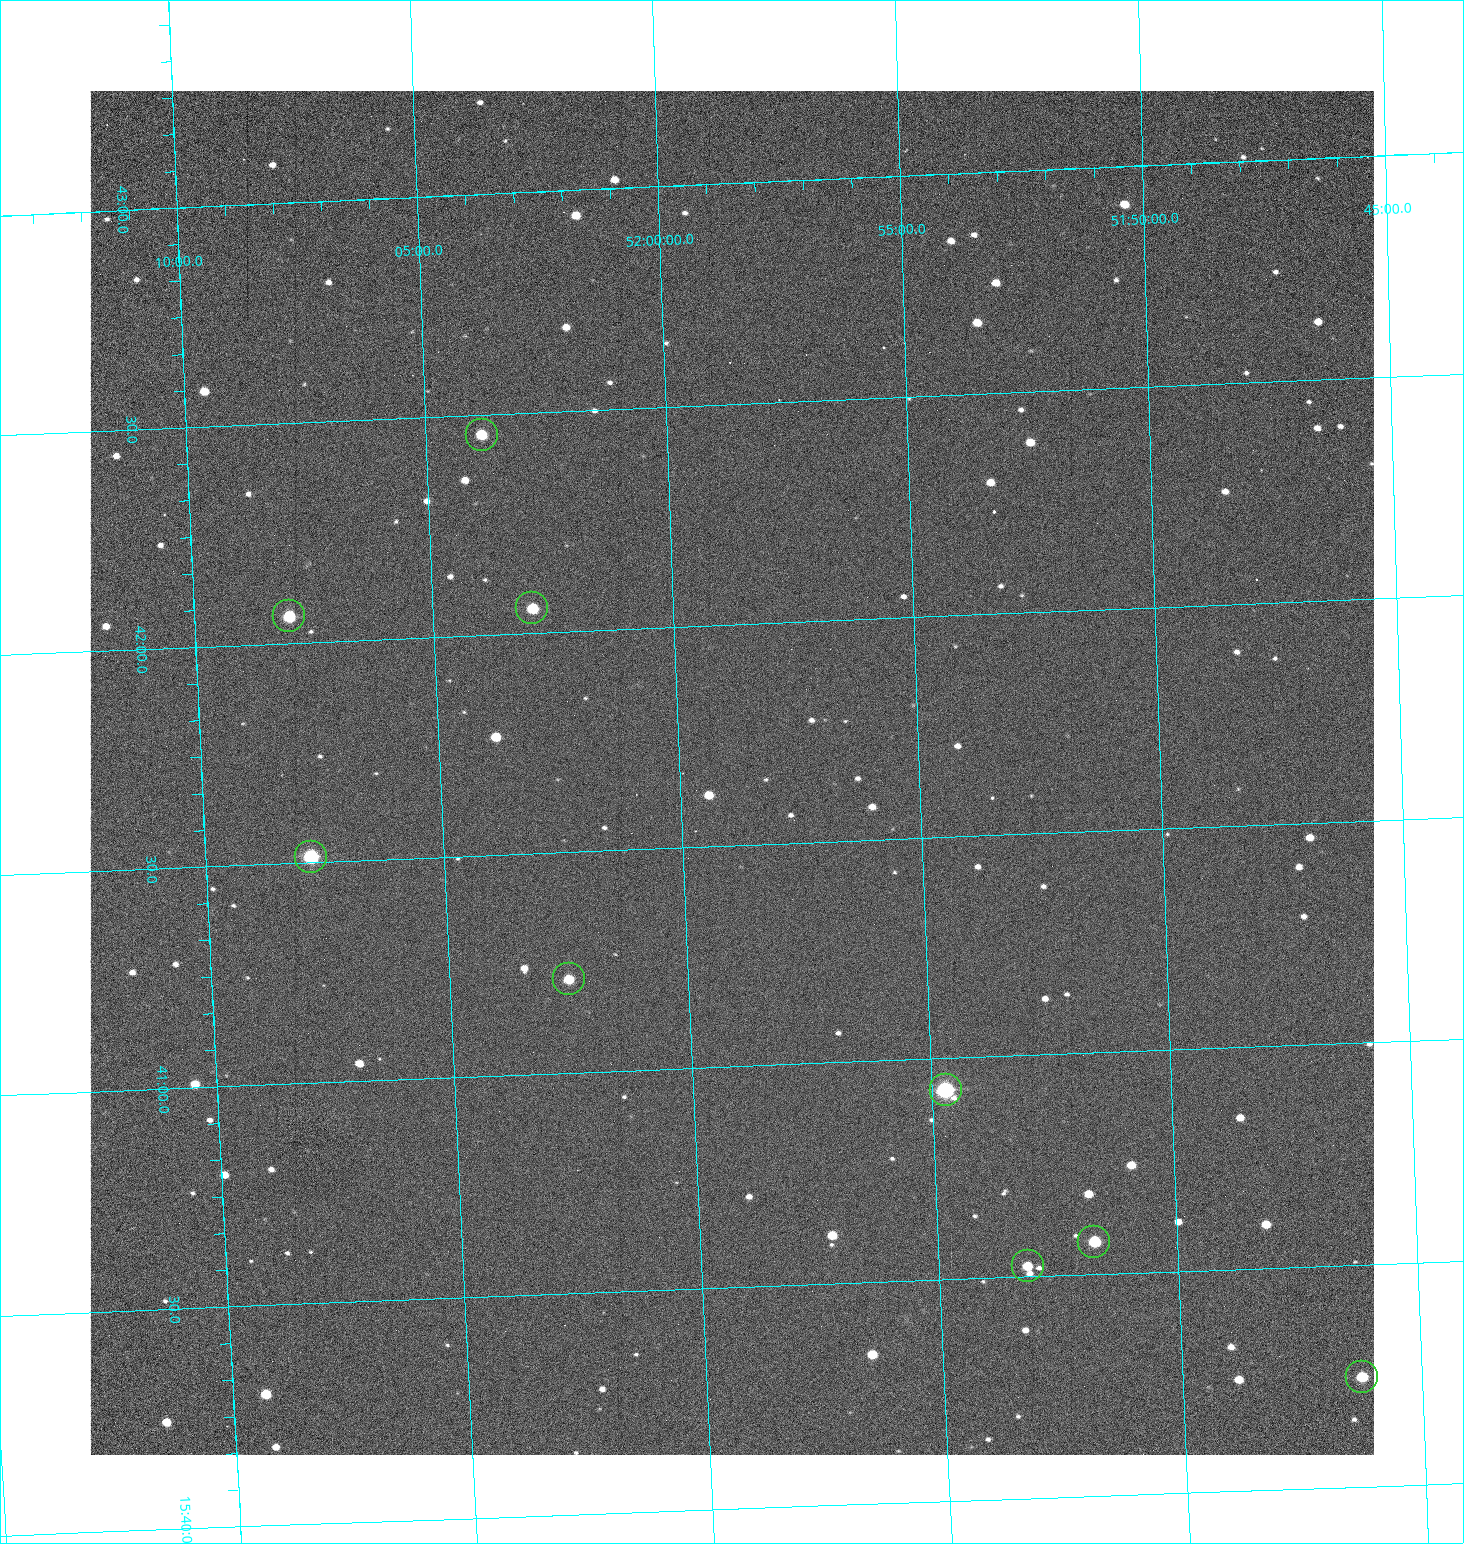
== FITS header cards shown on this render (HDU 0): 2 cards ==
NAXIS1  =                 1284 /fastest changing axis
NAXIS2  =                 1364 /next to fastest changing axis

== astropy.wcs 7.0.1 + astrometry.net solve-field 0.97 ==
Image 1284 x 1364 px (HDU 0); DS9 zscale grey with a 90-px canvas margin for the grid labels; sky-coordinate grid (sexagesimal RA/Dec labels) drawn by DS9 from the SOLVED WCS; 9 Tycho-2 reference stars matched to detected sources circled (green)
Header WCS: RA---TAN/DEC--TAN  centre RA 15:41:40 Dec +51:59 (235.42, +51.98 deg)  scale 1.26 arcsec/px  FOV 26.9' x 28.5'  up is +92 deg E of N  parity flipped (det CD > 0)
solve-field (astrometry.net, Tycho-2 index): VERIFIED the header's WCS against the Tycho-2 star catalogue (9 matches, 0 conflicts) and refined it, rather than solving blind
Solved WCS: RA---TAN-SIP/DEC--TAN-SIP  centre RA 15:41:40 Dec +51:59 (235.42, +51.98 deg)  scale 1.25 arcsec/px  FOV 26.8' x 28.5'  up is +92 deg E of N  parity flipped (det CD > 0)
The solver's refit moves the header's centre by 0.63 arcsec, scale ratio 0.9972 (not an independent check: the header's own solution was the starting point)
Tycho-2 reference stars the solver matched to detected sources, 9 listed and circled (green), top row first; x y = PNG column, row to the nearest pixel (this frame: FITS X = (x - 90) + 1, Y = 1364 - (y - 91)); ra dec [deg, ICRS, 3 dp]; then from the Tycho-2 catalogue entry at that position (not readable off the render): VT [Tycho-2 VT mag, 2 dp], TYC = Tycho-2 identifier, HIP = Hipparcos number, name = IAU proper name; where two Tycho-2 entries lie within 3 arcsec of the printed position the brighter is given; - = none
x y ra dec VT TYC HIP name
482 435 235.614 +52.064 11.61 3489-1132-1 - -
532 608 235.514 +52.049 11.19 3489-1407-1 - -
289 616 235.515 +52.133 11.12 3489-1380-1 - -
311 857 235.378 +52.130 9.31 3489-1322-1 76850 -
569 979 235.303 +52.042 11.52 3489-958-1 - -
946 1090 235.232 +51.912 9.59 3489-824-1 - -
1094 1242 235.143 +51.862 10.97 3489-1016-1 - -
1028 1266 235.131 +51.886 12.29 3489-908-1 - -
1362 1377 235.062 +51.771 11.53 3489-1453-1 - -